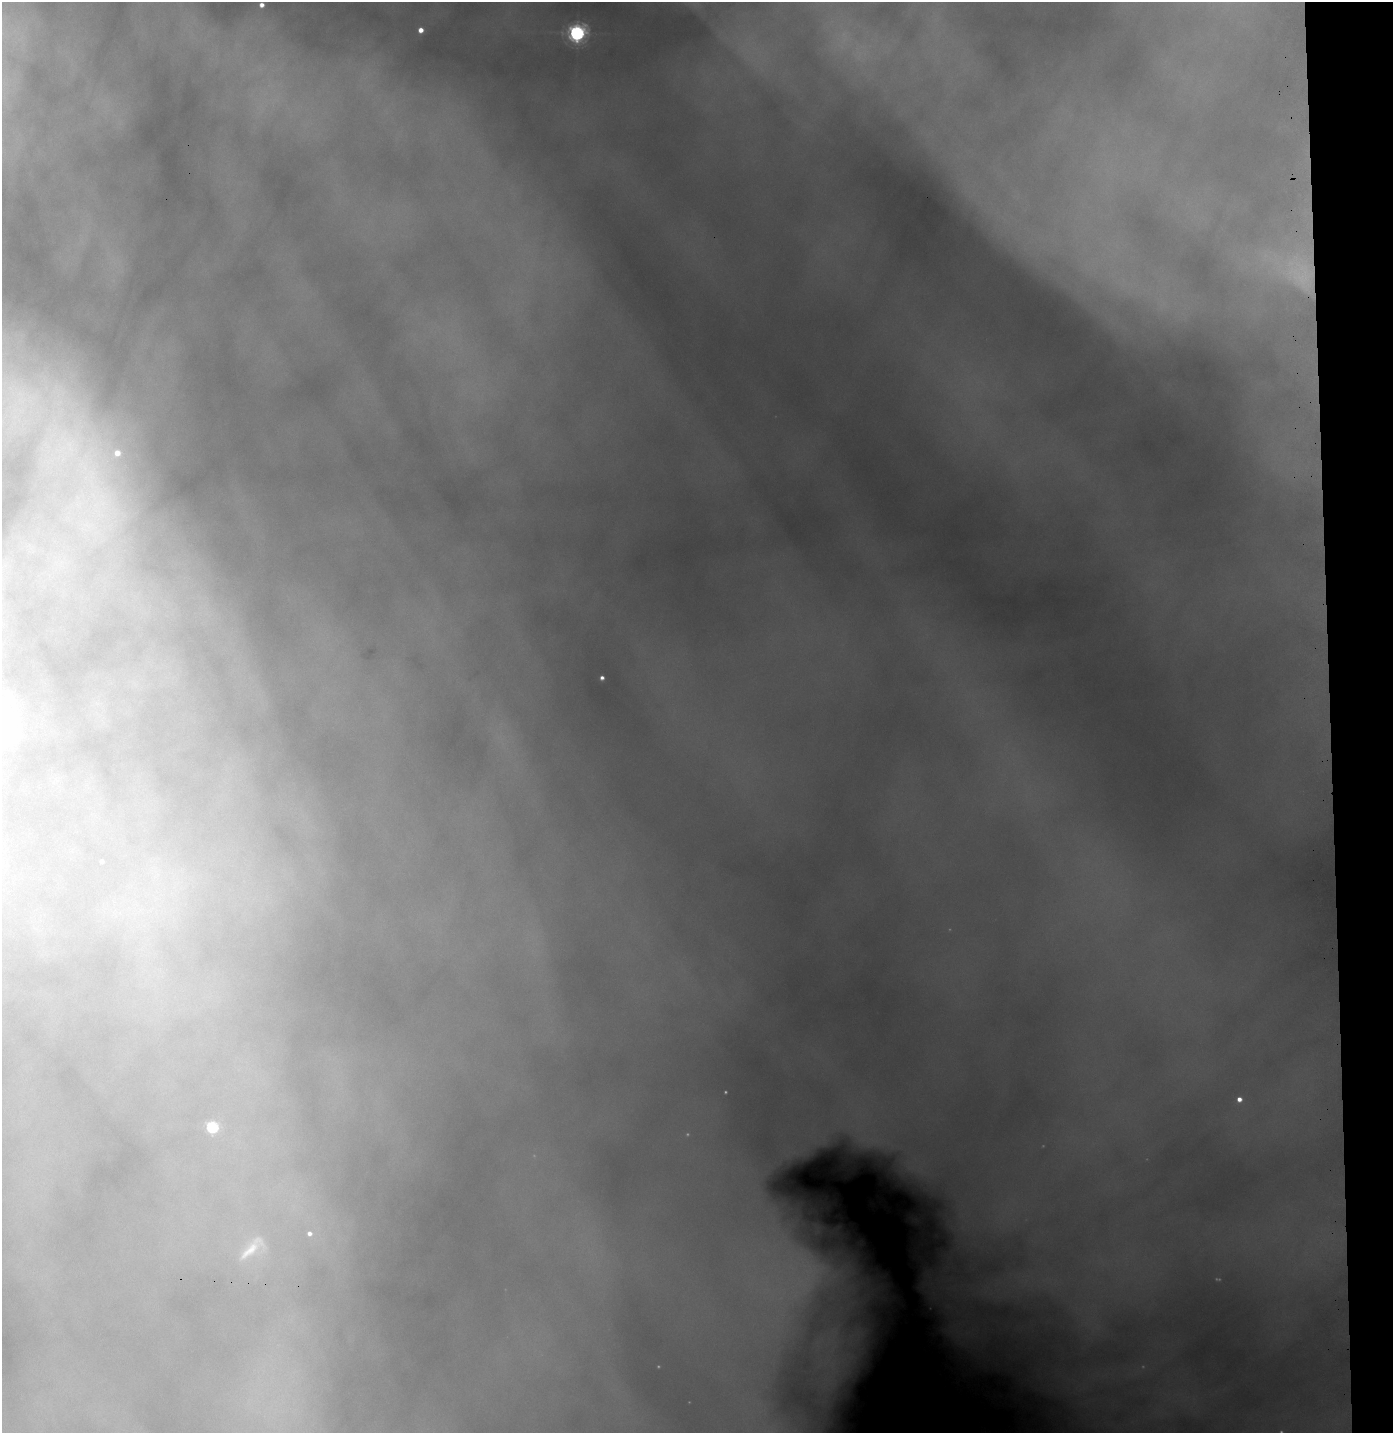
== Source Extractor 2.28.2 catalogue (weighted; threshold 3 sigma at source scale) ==
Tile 6 of 3 x 3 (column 3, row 2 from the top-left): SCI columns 2885-4275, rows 1454-2884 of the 4377 x 4339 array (HDU 1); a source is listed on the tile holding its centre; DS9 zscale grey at full resolution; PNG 1395 x 1435 px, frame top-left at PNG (2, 2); no overlay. Shown black and unused: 5% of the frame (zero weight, under 3 of 6 exposures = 4% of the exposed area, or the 3 px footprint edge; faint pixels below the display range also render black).
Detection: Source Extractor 2.28.2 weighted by HDU 2 'WHT'; one run over the whole footprint, this tile lists its part. Background 1.15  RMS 0.032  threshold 0.133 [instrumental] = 3 sigma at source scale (4.09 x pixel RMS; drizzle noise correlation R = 1.36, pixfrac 0.8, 0.05/0.05 arcsec/px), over >= 5 px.
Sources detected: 12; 2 too faint to see at this stretch — not listed; the other 10 listed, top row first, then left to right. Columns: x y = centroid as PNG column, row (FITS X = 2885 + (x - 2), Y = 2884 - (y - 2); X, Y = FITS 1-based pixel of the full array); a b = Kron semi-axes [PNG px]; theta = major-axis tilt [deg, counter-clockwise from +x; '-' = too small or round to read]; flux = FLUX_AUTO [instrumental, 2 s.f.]
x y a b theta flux
262 5 4 4 - 17
421 30 4 4 - 24
577 33 7 6 - 1200
117 453 6 6 - 34
602 678 4 4 - 9.8
102 861 4 3 - 7.3
1239 1099 4 4 - 20
212 1127 5 5 - 300
309 1233 6 6 - 14
252 1248 52 16 44 120